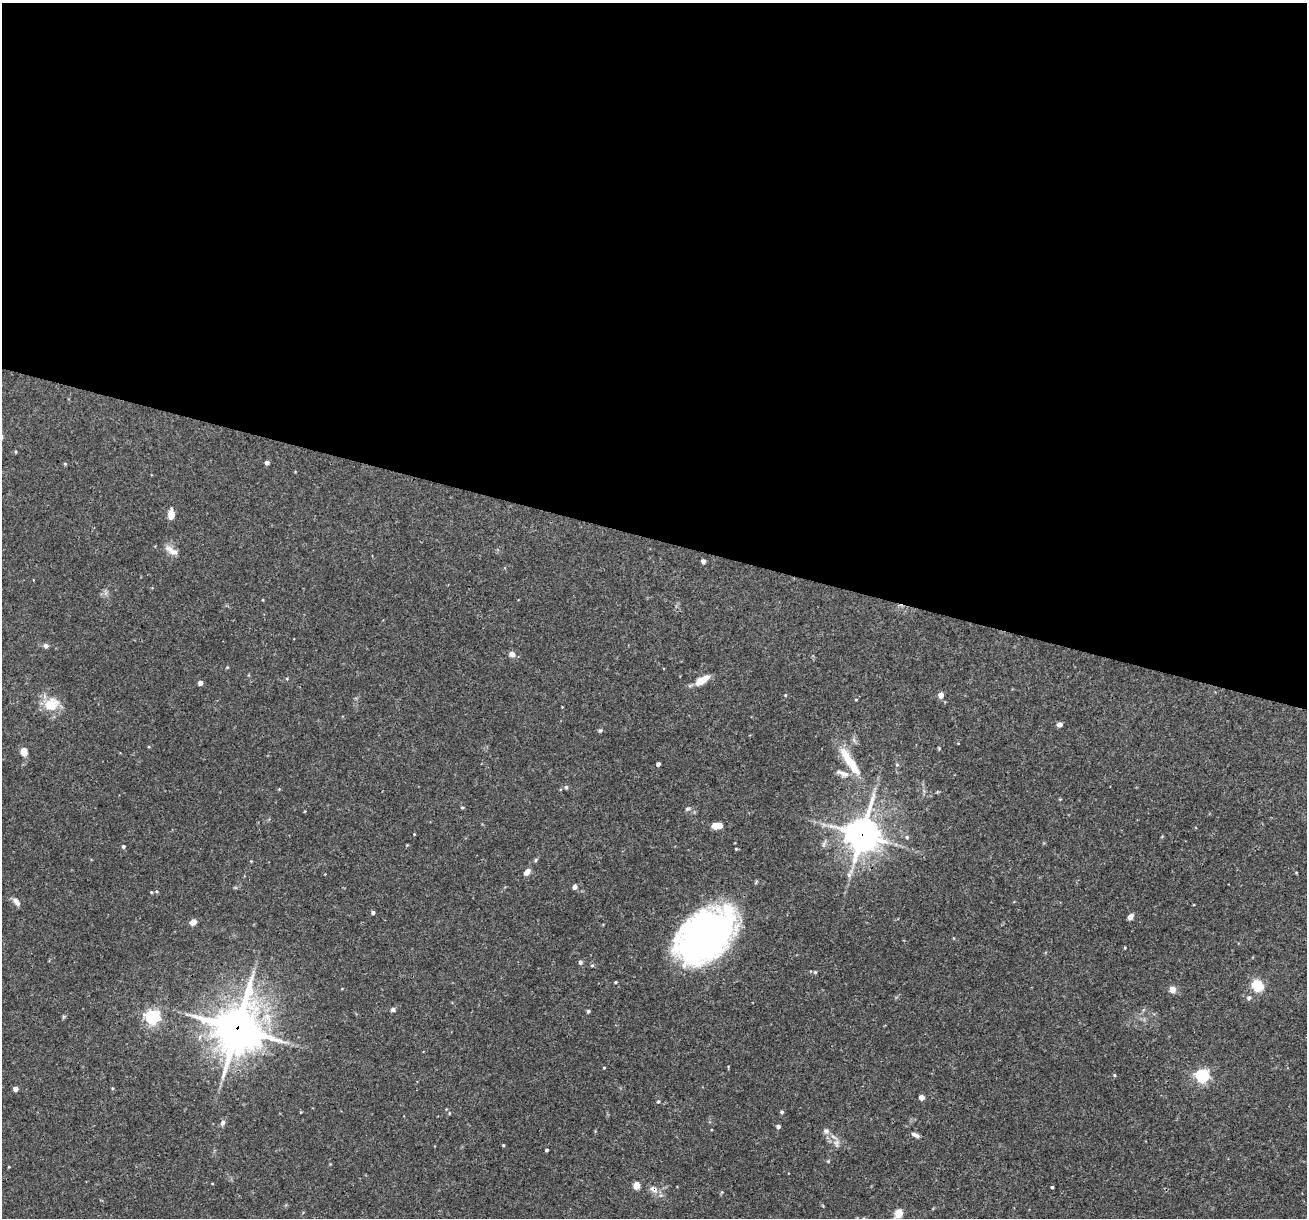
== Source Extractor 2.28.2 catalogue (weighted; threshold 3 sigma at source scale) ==
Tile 3 of 4 x 4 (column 3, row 1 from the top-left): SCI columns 2611-3915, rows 3897-5112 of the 5220 x 5237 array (HDU 1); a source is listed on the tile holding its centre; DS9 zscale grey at full resolution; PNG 1309 x 1220 px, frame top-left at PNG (2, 3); no overlay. Shown black and unused: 44% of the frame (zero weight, under 3 of 4 exposures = <1% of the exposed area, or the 3 px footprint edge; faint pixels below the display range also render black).
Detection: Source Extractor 2.28.2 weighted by HDU 2 'WHT'; one run over the whole footprint, this tile lists its part. Background 0.0756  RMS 0.0036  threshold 0.016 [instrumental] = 3 sigma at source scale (4.5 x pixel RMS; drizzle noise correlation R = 1.50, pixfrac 1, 0.05/0.05 arcsec/px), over >= 5 px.
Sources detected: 72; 4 inside a brighter listed object's ellipse — not listed separately; the other 68 listed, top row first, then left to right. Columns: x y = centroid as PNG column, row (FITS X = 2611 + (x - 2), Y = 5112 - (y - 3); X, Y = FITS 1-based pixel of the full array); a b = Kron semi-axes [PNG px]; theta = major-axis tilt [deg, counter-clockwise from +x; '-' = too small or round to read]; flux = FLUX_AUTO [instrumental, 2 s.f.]
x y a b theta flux
16 452 4 3 - 0.34
267 463 4 4 - 1.1
171 513 10 8 -86 2.3
174 552 16 7 -10 2.1
703 561 4 4 - 1.4
46 646 7 6 - 0.94
512 654 8 6 -32 1.5
702 680 17 7 30 4.7
200 683 4 4 - 1.9
785 695 4 3 - 0.32
941 695 5 4 - 2.9
856 700 4 3 - 0.27
51 704 22 17 29 7.3
1060 724 6 5 - 1.4
600 731 5 4 - 0.5
24 751 6 5 - 4.4
847 758 34 12 -63 8.2
658 764 4 3 - 1.1
566 787 5 5 - 0.56
462 807 5 3 - 0.34
688 809 8 4 9 0.56
717 826 12 6 5 3.4
414 834 3 3 - 0.22
862 835 12 11 - 570
907 837 5 4 - 0.65
123 846 5 4 - 0.61
736 849 4 3 - 0.31
527 872 9 5 50 1.9
849 875 6 6 - 0.86
575 887 4 4 - 1.6
151 892 4 4 - 0.34
16 902 12 6 -48 1.6
373 912 4 3 - 0.94
1130 917 6 5 - 1.9
193 922 7 5 38 2.2
706 935 51 33 42 160
1125 948 3 3 - 0.3
580 962 6 5 - 0.66
592 965 5 4 - 0.43
815 972 4 4 - 0.42
615 982 4 3 - 0.38
1257 986 9 8 - 10
1172 989 5 4 - 5.5
1249 998 6 5 - 0.92
393 1010 6 5 - 0.79
588 1011 4 3 - 0.6
152 1017 6 6 - 83
237 1028 18 16 77 970
604 1068 3 3 - 0.29
1114 1075 5 3 - 0.35
1202 1076 6 6 - 64
112 1088 5 3 - 0.34
15 1089 4 4 - 2.3
921 1097 4 4 - 2.6
658 1101 4 4 - 0.52
782 1112 4 4 - 0.66
449 1113 4 3 - 0.27
223 1123 8 6 58 1.1
778 1126 4 4 - 1.2
826 1131 8 7 - 1.1
915 1135 10 4 -27 1.3
836 1143 12 6 -82 1.4
503 1145 4 3 - 0.33
546 1150 3 3 - 0.53
636 1185 5 4 - 7.5
1052 1187 3 3 - 0.43
653 1189 12 7 -32 2.1
899 1213 10 7 48 3.8
Overlapping masked pixels (flux is a lower limit): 4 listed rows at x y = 862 835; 706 935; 237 1028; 653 1189